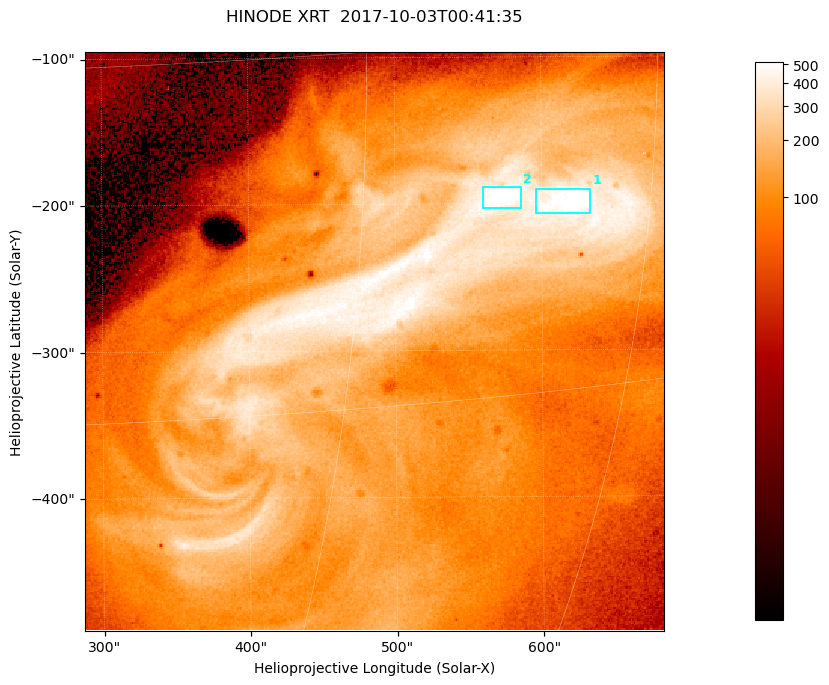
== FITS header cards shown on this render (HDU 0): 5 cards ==
TELESCOP= 'HINODE  '           /
INSTRUME= 'XRT     '           /
DATE_OBS= '2017-10-03T00:41:35.268' /
CTYPE1  = 'Solar-X '           /
CTYPE2  = 'Solar-Y '           /

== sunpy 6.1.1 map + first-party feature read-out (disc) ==
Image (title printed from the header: HINODE XRT  2017-10-03T00:41:35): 384 x 384 px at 1.03 arcsec/px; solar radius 958 arcsec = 932 px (partial field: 5.4% of the solar disc is inside the frame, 100% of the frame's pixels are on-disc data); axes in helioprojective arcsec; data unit not stated in the header (colour bar unlabelled)
Orientation: roll -0.357 deg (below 1 deg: not rotated)
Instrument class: DISC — disc imager (sunpy class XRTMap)
Bright regions (active regions / flare kernels): reference = the on-disc median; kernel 3 px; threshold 5 sigma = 383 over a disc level ~106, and >= 1.15x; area >= 147 px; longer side >= 5 px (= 5.1 arcsec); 2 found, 2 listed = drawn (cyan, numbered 1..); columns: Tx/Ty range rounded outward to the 5 arcsec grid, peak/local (2 s.f.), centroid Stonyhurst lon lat
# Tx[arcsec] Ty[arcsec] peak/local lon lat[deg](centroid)
1 595..635 -210..-190 5.6 +40 -7
2 560..590 -205..-185 5.7 +37 -6